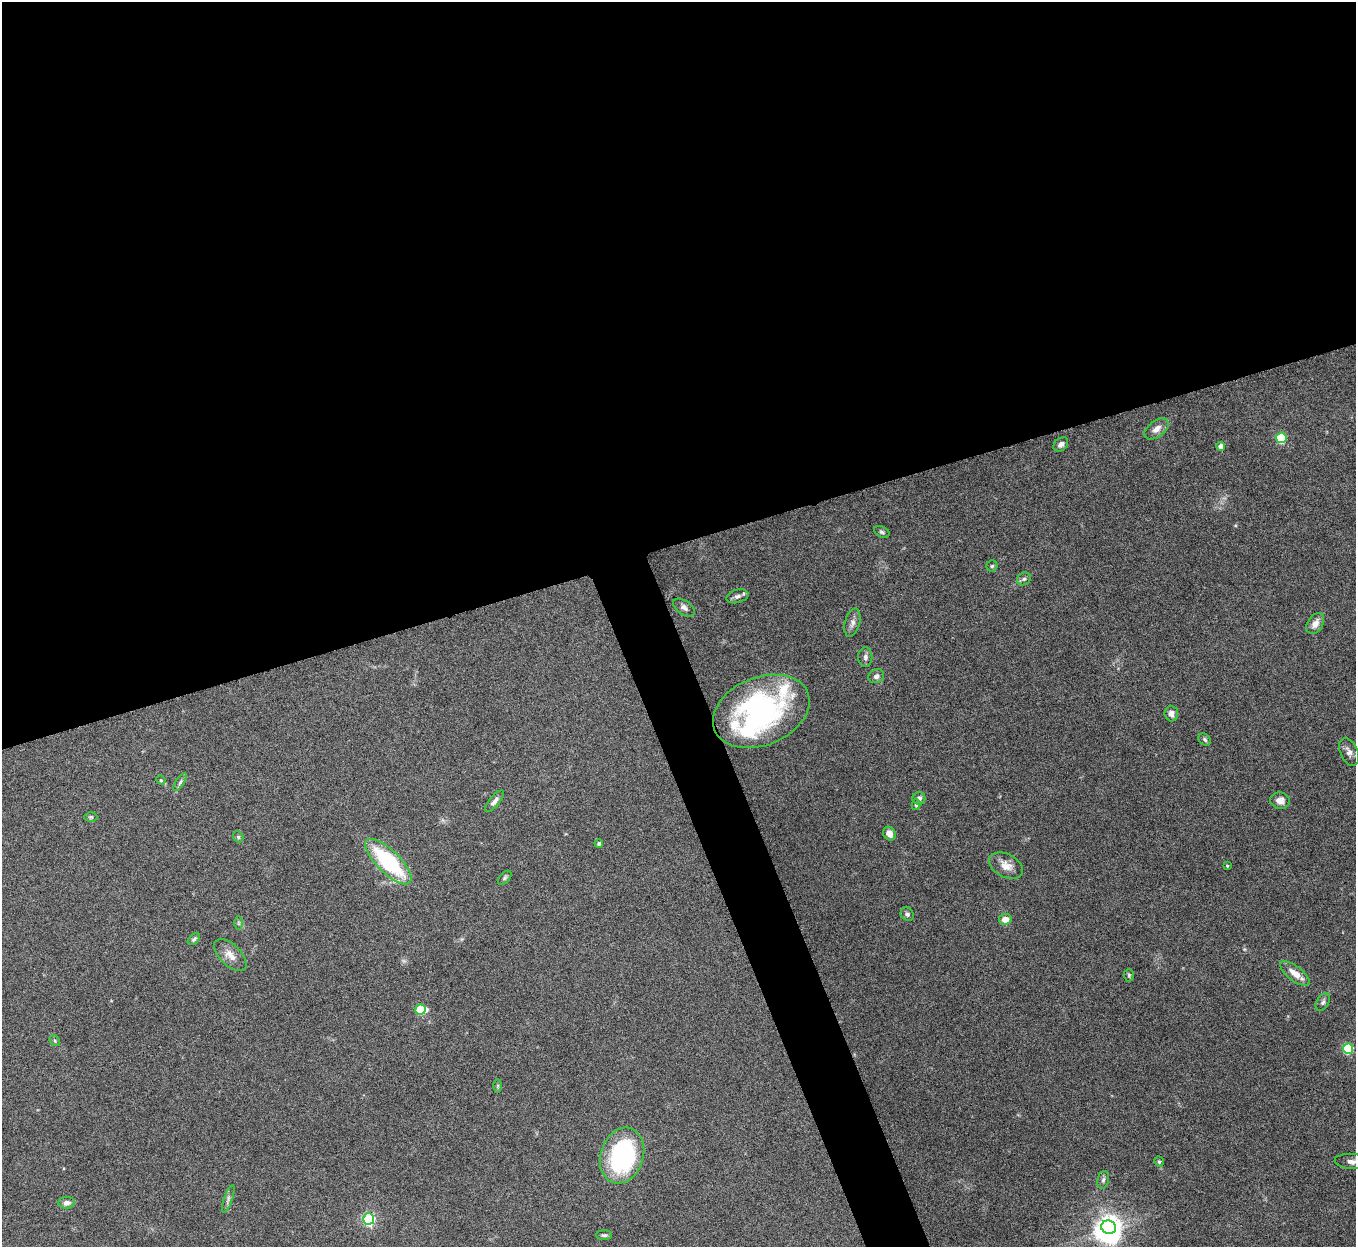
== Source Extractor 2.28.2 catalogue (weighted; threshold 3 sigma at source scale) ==
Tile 2 of 4 x 4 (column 2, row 1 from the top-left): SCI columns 1356-2709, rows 3886-5130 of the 5422 x 5406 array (HDU 1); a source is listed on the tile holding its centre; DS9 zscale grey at full resolution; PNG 1358 x 1249 px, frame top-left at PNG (2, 2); each listed source drawn as its Kron ellipse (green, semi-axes under 4 px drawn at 4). Shown black and unused: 46% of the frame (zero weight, under 5 of 10 exposures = <1% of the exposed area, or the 3 px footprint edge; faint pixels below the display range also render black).
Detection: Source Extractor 2.28.2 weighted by HDU 2 'WHT'; one run over the whole footprint, this tile lists its part. Background 0.145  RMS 0.0057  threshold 0.0234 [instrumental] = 3 sigma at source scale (4.09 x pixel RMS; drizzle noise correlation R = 1.36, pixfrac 0.8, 0.05/0.05 arcsec/px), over >= 5 px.
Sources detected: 59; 1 too faint to see at this stretch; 3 inside a brighter object's white glare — neither listed nor drawn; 3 inside a brighter listed object's ellipse — not listed separately; the other 52 listed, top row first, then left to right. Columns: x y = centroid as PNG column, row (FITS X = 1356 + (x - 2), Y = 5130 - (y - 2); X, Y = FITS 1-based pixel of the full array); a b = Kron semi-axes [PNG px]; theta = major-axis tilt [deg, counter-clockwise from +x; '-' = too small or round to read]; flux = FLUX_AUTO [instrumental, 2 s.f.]
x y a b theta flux
1156 429 14 8 37 3.6
1281 438 5 5 - 37
1061 444 8 6 42 2.1
1221 446 4 4 - 3.7
882 532 8 5 -24 1.1
992 566 5 5 - 0.97
1024 579 7 6 - 1.4
737 596 11 6 17 2
684 607 12 7 -33 2.4
852 623 14 7 75 2.8
1315 624 11 7 57 4.3
865 657 10 7 90 2
876 676 8 6 27 2.2
761 711 50 34 22 92
1171 713 8 6 -85 2.6
1205 739 7 5 -46 1.1
1349 752 14 8 -67 3
161 780 5 4 - 0.61
180 782 10 4 58 1.4
919 798 6 6 - 2.5
494 801 13 5 51 2.3
1280 801 10 8 -12 3.4
916 805 5 4 - 0.88
91 817 6 5 - 0.75
889 834 7 6 - 3.8
238 837 6 5 - 0.78
599 843 4 4 - 1.1
388 862 30 11 -45 52
1006 866 18 11 -26 5.9
1227 866 4 3 - 0.48
505 878 8 5 47 1
907 914 7 6 - 1.3
1005 919 6 5 - 5.5
238 923 7 4 90 0.91
194 939 7 4 45 1
230 955 20 10 -45 5.3
1295 973 17 7 -37 5.9
1129 975 6 5 - 0.84
1323 1002 9 6 58 1.5
421 1009 5 5 - 24
55 1041 6 4 -47 0.8
1348 1049 5 5 - 35
498 1086 7 4 89 0.66
622 1156 28 21 70 78
1351 1161 17 7 -4 3.9
1159 1162 5 4 - 0.76
1103 1180 9 5 78 1.4
228 1199 14 4 70 1.8
67 1203 8 6 3 2.6
369 1219 5 5 - 79
1109 1227 7 6 - 410
604 1235 8 4 0 1.1
Isophote crosses this tile's border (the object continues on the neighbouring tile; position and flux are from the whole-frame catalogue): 1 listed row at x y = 1351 1161